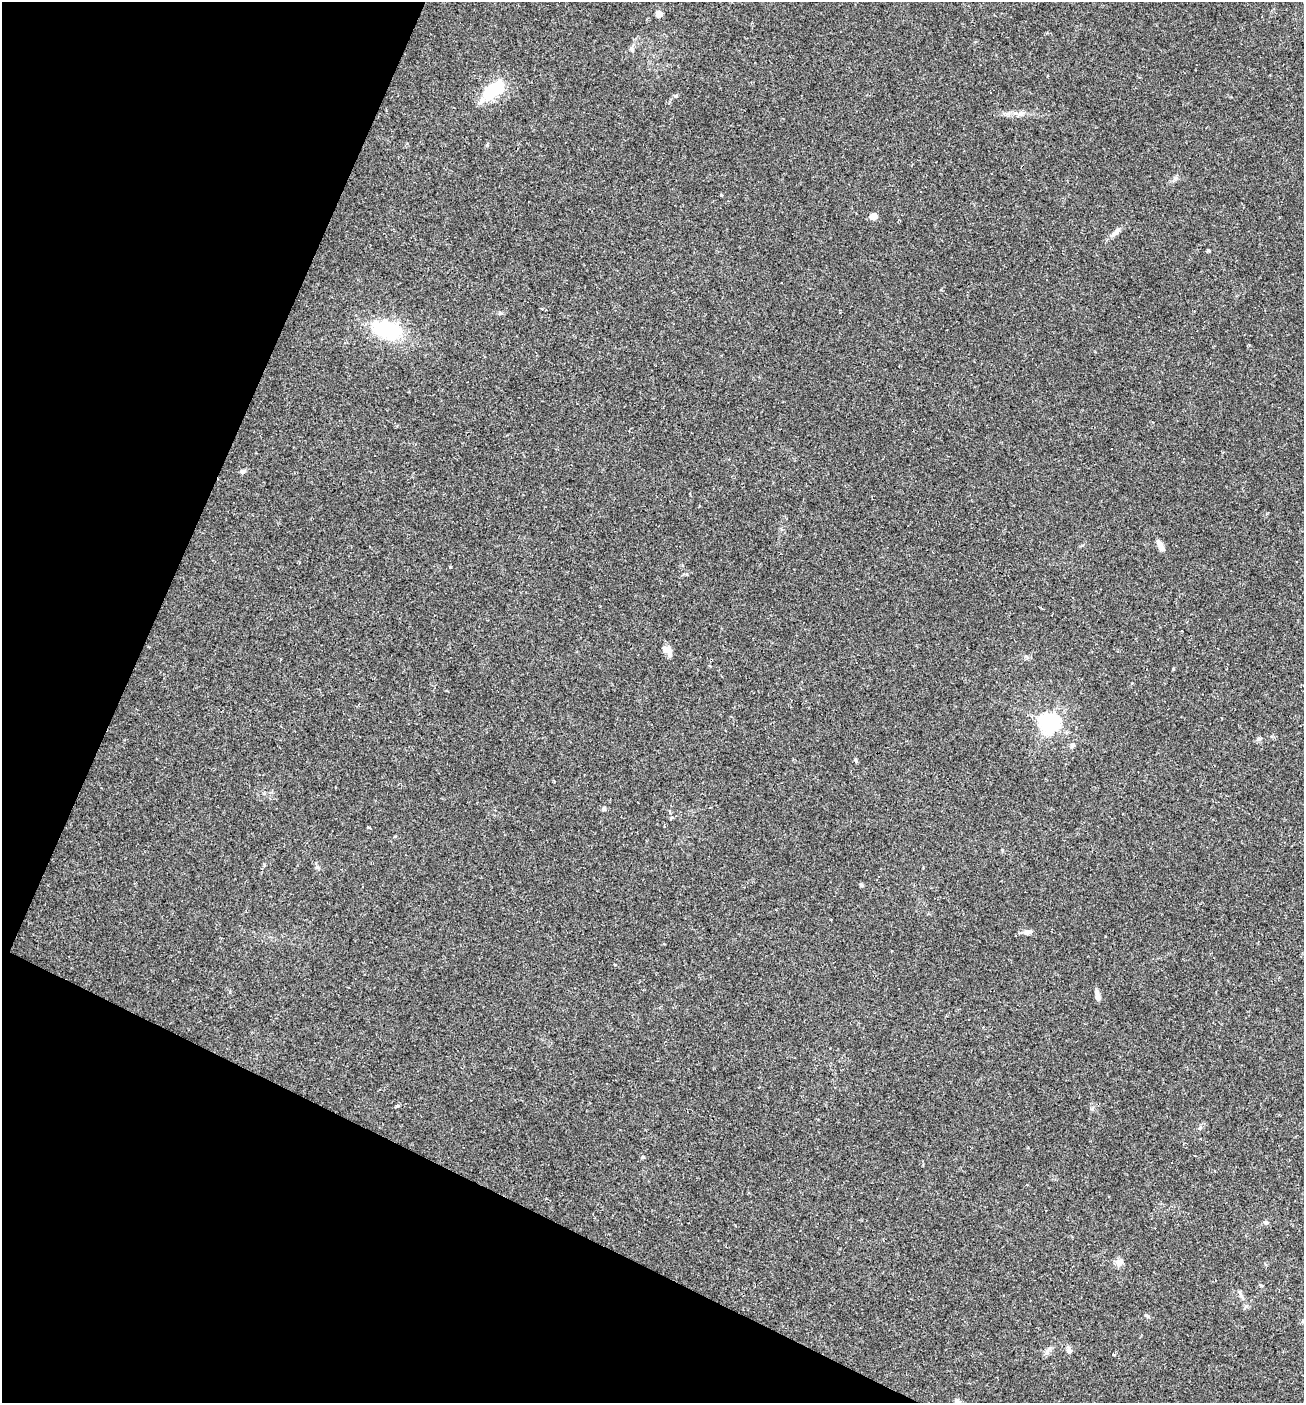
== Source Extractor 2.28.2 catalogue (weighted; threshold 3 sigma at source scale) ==
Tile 9 of 4 x 4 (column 1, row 3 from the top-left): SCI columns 138-1439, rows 1403-2803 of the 5617 x 5606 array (HDU 1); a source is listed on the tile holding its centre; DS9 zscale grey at full resolution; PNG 1306 x 1405 px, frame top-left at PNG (2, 2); no overlay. Shown black and unused: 23% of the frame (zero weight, under 2 of 3 exposures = <1% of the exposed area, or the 3 px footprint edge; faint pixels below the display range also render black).
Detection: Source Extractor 2.28.2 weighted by HDU 2 'WHT'; one run over the whole footprint, this tile lists its part. Background 0.0488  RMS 0.0049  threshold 0.0221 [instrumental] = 3 sigma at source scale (4.5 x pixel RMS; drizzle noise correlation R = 1.50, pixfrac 1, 0.05/0.05 arcsec/px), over >= 5 px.
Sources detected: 28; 3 cosmic-ray / hot-pixel residue — not listed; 1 inside a brighter listed object's ellipse — not listed separately; the other 24 listed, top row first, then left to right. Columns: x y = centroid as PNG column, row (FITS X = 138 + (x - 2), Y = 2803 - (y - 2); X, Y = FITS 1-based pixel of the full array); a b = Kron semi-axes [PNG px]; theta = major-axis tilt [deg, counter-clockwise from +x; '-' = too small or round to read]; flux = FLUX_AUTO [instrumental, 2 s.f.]
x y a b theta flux
658 14 8 7 - 2.3
631 48 7 6 - 1.1
493 90 29 14 34 21
873 216 5 4 - 8.6
1115 233 13 6 37 2.3
541 309 3 2 - 0.53
388 330 32 18 -18 33
242 471 6 5 - 1.5
1160 544 11 7 -57 2.3
667 650 12 9 -15 3.1
1049 723 7 6 - 230
1072 745 7 6 - 1.2
604 809 6 5 - 0.88
369 827 4 2 - 0.53
861 885 5 4 - 0.9
1027 932 9 7 13 2.1
1097 996 13 6 -79 1.9
398 1106 5 3 - 0.56
643 1157 5 4 - 0.66
1265 1222 6 4 -1 0.77
1119 1262 10 8 62 2.6
1261 1285 6 4 -44 0.58
1069 1350 8 7 - 1.6
1113 1355 4 3 - 0.45
Unlisted compact peaks at least as high as the median listed source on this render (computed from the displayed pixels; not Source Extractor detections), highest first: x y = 676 96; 1208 250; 1173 669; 721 195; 450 567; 856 761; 317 867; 1146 1315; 1258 739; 500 313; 487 145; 1175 178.